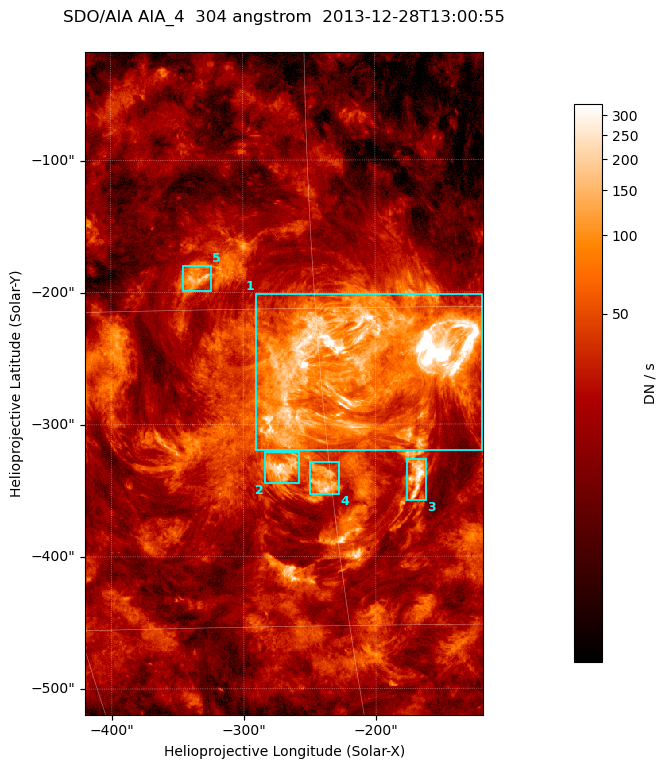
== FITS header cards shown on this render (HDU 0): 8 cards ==
TELESCOP= 'SDO/AIA '
INSTRUME= 'AIA_4   '
WAVELNTH=                  304
WAVEUNIT= 'angstrom'
DATE-OBS= '2013-12-28T13:00:55.13'
CTYPE1  = 'HPLN-TAN'
CTYPE2  = 'HPLT-TAN'
BUNIT   = 'DN / s  '

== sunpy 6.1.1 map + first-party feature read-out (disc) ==
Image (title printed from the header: SDO/AIA AIA_4  304 angstrom  2013-12-28T13:00:55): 502 x 835 px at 0.6 arcsec/px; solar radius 976 arcsec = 1626 px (partial field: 5.0% of the solar disc is inside the frame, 100% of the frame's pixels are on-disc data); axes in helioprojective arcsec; data unit DN / s (BUNIT, on the colour bar)
Orientation: roll -0.132 deg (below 1 deg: not rotated)
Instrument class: DISC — disc imager (sunpy class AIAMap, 304 A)
Bright regions (active regions / flare kernels): reference = the on-disc median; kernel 5 px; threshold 5 sigma = 70.7 DN / s over a disc level ~21.6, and >= 1.15x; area >= 419 px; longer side >= 6 px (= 3.6 arcsec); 5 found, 5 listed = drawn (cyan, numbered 1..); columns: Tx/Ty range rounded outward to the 2 arcsec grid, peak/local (2 s.f.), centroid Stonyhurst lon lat
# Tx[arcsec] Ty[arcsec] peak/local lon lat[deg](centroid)
1 -292..-118 -320..-200 79 -13 -17
2 -284..-256 -346..-320 14 -17 -22
3 -176..-162 -358..-326 17 -11 -23
4 -250..-226 -354..-328 11 -15 -23
5 -346..-324 -200..-178 8 -21 -14